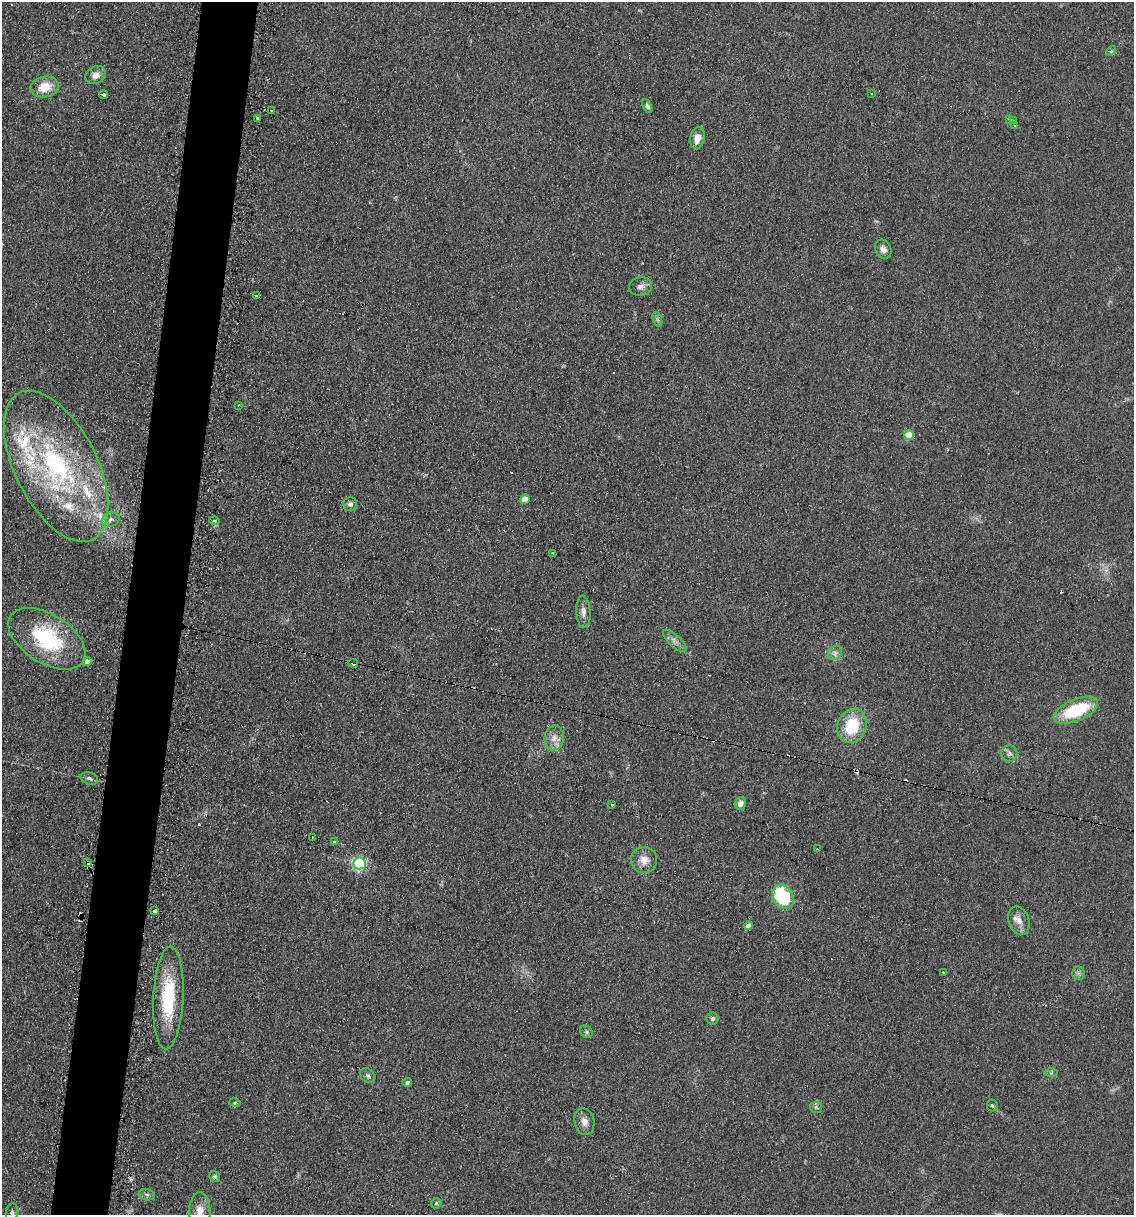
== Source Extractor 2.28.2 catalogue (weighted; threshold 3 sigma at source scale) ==
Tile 7 of 4 x 4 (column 3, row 2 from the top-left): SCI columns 2388-3519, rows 2428-3640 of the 4903 x 4854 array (HDU 1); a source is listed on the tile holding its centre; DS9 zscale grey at full resolution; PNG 1136 x 1217 px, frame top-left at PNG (2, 2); each listed source drawn as its Kron ellipse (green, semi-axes under 4 px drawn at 4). Shown black and unused: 5% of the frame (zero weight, under 2 of 3 exposures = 2% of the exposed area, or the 3 px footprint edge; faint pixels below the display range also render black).
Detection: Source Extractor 2.28.2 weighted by HDU 2 'WHT'; one run over the whole footprint, this tile lists its part. Background 0.101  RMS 0.012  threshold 0.0519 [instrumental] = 3 sigma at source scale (4.5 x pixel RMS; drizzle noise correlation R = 1.50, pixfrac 1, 0.05/0.05 arcsec/px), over >= 5 px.
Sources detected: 80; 11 cosmic-ray / hot-pixel residue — neither listed nor drawn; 5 inside a brighter listed object's ellipse — not listed separately; the other 64 listed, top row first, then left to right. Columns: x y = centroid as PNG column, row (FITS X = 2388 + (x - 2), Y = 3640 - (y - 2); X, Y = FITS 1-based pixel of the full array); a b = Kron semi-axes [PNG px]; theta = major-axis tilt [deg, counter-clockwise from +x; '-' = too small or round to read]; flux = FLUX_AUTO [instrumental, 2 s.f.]
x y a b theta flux
1111 51 5 4 - 1.6
96 75 10 8 32 9.1
45 87 14 10 12 24
872 94 3 2 - 0.85
104 95 4 3 - 5.4
647 106 7 4 -64 2.4
272 110 3 2 - 2.1
257 118 3 3 - 12
1010 119 4 2 - 3.5
1014 120 3 2 - 1.4
1015 125 3 3 - 4.5
697 138 11 7 78 11
883 249 10 8 -65 5.2
641 287 11 9 10 6
256 295 3 3 - 3.7
657 319 7 4 -71 2.5
239 405 4 2 - 0.89
909 435 5 4 - 33
56 466 82 41 -63 240
525 499 5 5 - 17
350 504 7 7 - 3.6
111 519 9 7 21 5.1
214 521 5 4 - 1.6
553 553 3 2 - 2.3
583 612 16 7 -87 6.4
47 639 43 24 -32 92
675 641 15 6 -43 6.1
835 653 8 6 46 4.1
87 662 4 4 - 6.9
353 663 5 3 - 4.4
1076 710 23 11 23 63
852 726 17 14 67 47
554 738 12 9 82 9.5
1009 753 8 8 - 4.5
89 778 9 6 -17 3.4
740 803 6 5 - 7.5
612 805 3 3 - 4
312 837 3 2 - 0.96
334 842 3 3 - 5.4
817 849 3 3 - 3.1
644 860 13 13 - 12
87 862 3 2 - 4.4
360 863 6 6 - 200
783 897 12 10 -59 75
155 911 3 3 - 16
1019 921 15 10 -70 9.7
749 926 4 4 - 7.6
944 972 3 2 - 1.5
1078 973 7 6 - 3.1
168 998 51 15 87 71
713 1018 6 6 - 3
586 1032 7 5 -49 2.2
1051 1073 6 4 1 2.1
368 1075 8 6 -42 3.4
407 1082 4 4 - 3.2
235 1103 5 3 - 1.3
992 1105 6 5 - 1.8
816 1107 6 5 - 2.1
584 1122 13 10 -77 7.8
215 1177 5 5 - 2.3
147 1195 8 5 -17 2.7
436 1203 6 5 - 1.9
200 1211 19 10 -90 16
12 1213 9 6 82 3.3
Overlapping masked pixels (flux is a lower limit): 2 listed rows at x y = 353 663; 87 862
Isophote crosses this tile's border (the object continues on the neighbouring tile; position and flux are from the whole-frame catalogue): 2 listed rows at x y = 200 1211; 12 1213